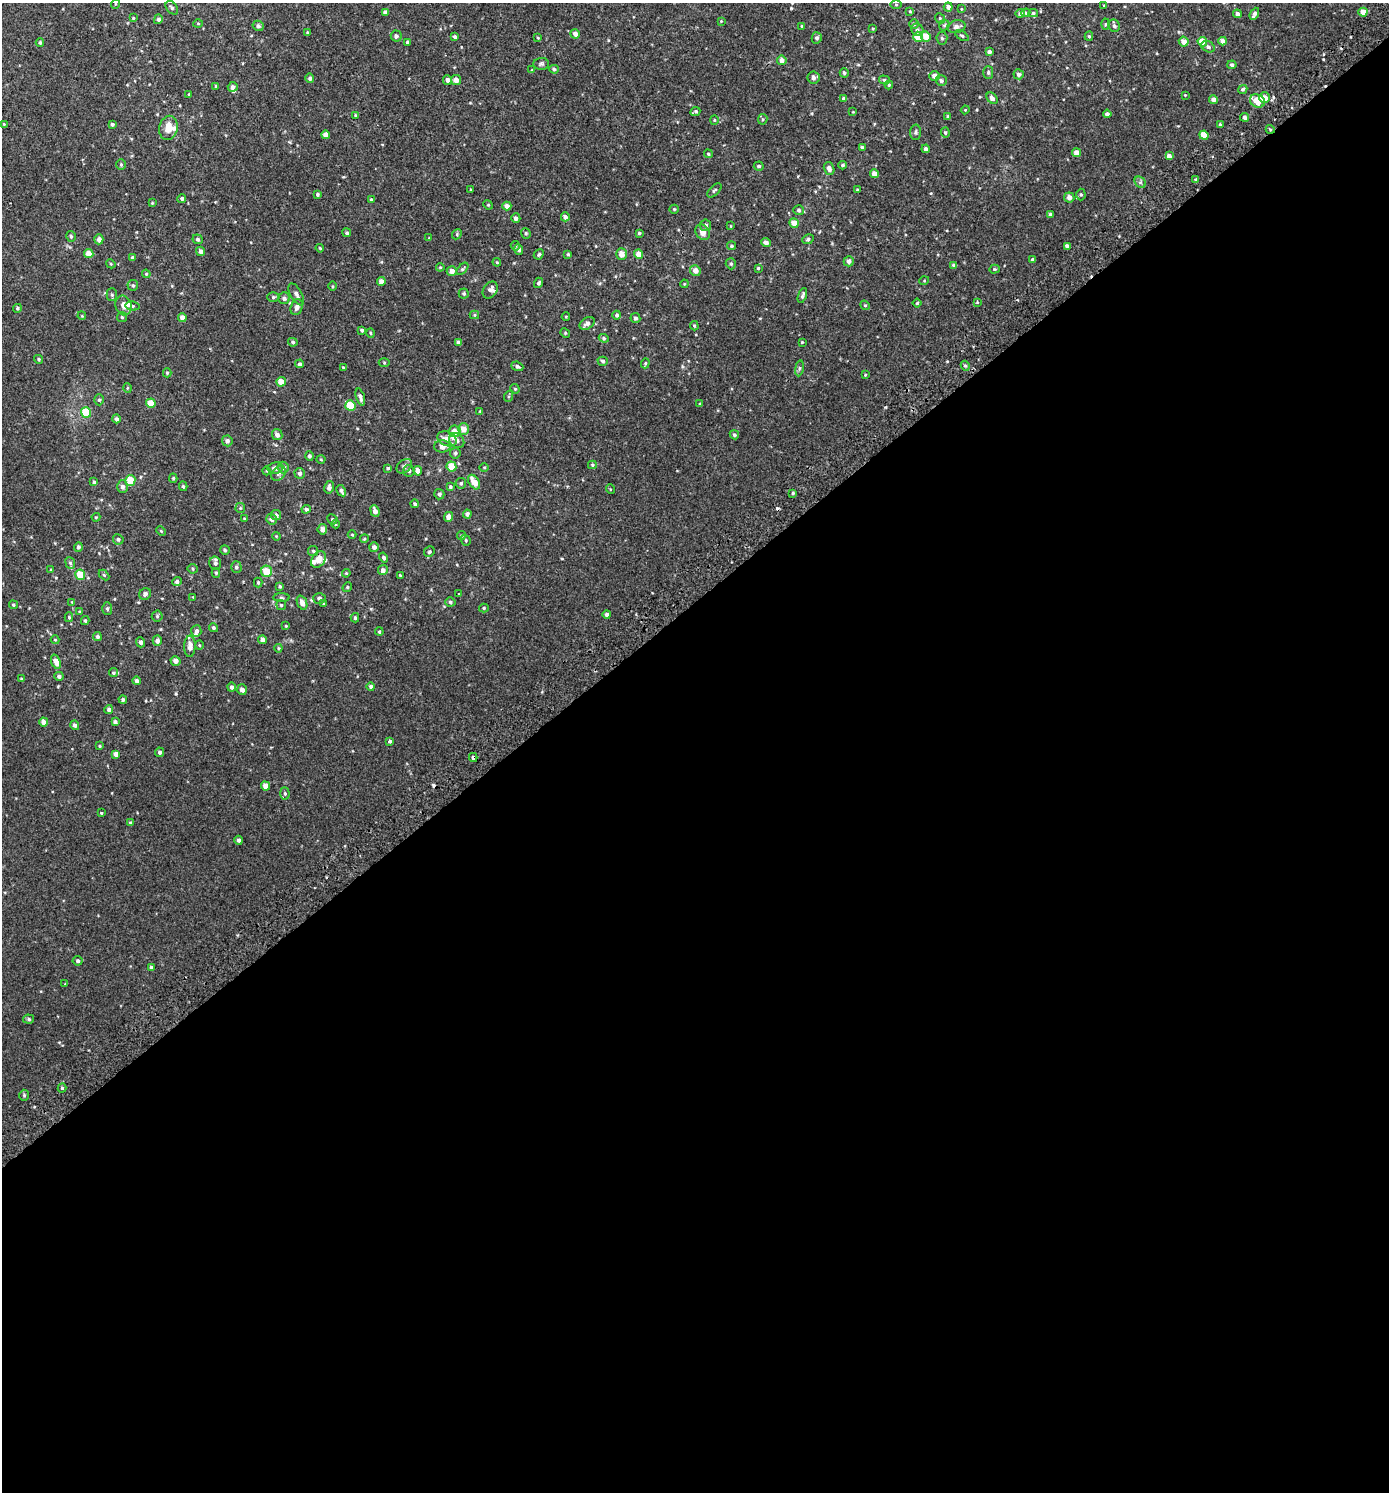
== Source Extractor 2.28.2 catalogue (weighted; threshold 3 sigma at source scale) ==
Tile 15 of 4 x 4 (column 3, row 4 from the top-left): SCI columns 3036-4422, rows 60-1549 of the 6007 x 6069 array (HDU 1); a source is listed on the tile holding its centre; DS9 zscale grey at full resolution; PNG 1391 x 1494 px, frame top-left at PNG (2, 3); each listed source drawn as its Kron ellipse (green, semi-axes under 4 px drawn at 4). Shown black and unused: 60% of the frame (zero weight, under 2 of 3 exposures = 3% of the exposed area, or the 3 px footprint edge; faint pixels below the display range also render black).
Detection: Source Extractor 2.28.2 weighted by HDU 2 'WHT'; one run over the whole footprint, this tile lists its part. Background 0.00218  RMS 0.0058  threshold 0.0262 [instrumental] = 3 sigma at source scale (4.5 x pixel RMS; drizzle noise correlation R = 1.50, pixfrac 1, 0.0396/0.0396 arcsec/px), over >= 5 px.
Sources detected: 367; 3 cosmic-ray / hot-pixel residue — neither listed nor drawn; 8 inside a brighter listed object's ellipse — not listed separately; the other 356 listed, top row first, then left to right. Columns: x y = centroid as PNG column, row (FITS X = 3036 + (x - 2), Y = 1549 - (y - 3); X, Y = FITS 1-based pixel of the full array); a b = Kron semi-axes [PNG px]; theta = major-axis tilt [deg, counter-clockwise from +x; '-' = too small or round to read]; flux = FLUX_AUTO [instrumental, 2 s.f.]
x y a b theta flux
115 4 5 3 - 0.49
896 5 5 3 - 0.63
1104 5 3 3 - 0.43
948 7 4 4 - 2.2
172 8 8 5 -52 1
961 9 3 3 - 0.4
910 11 4 3 - 0.5
385 12 4 4 - 1.6
1363 12 4 4 - 4.2
1020 13 5 4 - 1.4
1026 13 4 3 - 0.65
1033 13 5 4 - 0.76
1237 14 4 4 - 1.9
1254 14 6 4 64 1.9
133 18 4 4 - 0.54
940 18 5 4 - 0.75
158 19 5 4 - 1.4
721 21 3 3 - 0.41
198 23 5 3 - 0.5
914 24 4 4 - 0.87
1106 24 5 3 - 0.61
944 25 6 4 45 0.78
258 26 6 5 - 1.1
802 26 4 3 - 0.7
1114 26 6 5 - 1.2
956 27 9 6 13 2.6
873 28 4 3 - 0.44
917 30 6 6 - 1.4
307 32 4 4 - 0.51
575 34 4 4 - 2.4
396 36 5 5 - 1.7
926 36 5 5 - 6
962 36 8 4 -34 0.91
1089 36 5 4 - 0.81
455 37 4 4 - 1.1
918 37 5 5 - 7.5
538 38 4 3 - 0.46
817 38 5 5 - 1.4
942 38 6 5 - 1.1
1223 41 4 4 - 3.3
407 42 3 3 - 0.75
1184 42 5 5 - 3.7
1202 42 5 4 - 9.2
40 43 4 3 - 0.81
1208 47 7 5 -28 1.5
989 52 4 3 - 1.5
782 60 5 4 - 2.7
541 64 8 6 -2 1.2
1232 65 4 4 - 1.3
554 69 5 4 - 0.92
532 70 3 3 - 0.57
988 72 7 5 -90 0.91
844 73 4 4 - 0.94
1019 74 5 5 - 1.6
935 76 5 5 - 3.3
310 78 4 4 - 1.3
813 78 6 6 - 2.1
447 80 5 4 - 2.1
456 80 5 5 - 3.3
884 80 5 4 - 0.86
941 81 5 5 - 1.2
889 85 4 3 - 0.58
216 86 4 3 - 0.54
233 87 5 5 - 1.5
1243 89 5 4 - 0.9
189 94 3 3 - 0.58
1185 95 3 3 - 0.4
992 98 6 4 -46 2.5
1265 98 5 5 - 4.6
844 99 4 4 - 1.1
1213 99 4 4 - 2.2
1257 101 8 6 -27 11
965 110 4 3 - 0.46
695 112 5 3 - 0.98
853 112 4 2 - 0.39
1107 114 4 4 - 1.4
356 116 3 3 - 0.77
948 116 4 3 - 0.72
1245 117 4 4 - 1.7
763 119 5 4 - 0.71
714 120 4 4 - 0.54
4 124 3 3 - 0.42
112 124 4 4 - 1.1
1220 125 3 3 - 1.3
168 128 12 9 77 7.2
1270 129 4 3 - 0.59
915 132 7 5 89 1.2
945 133 5 4 - 0.86
325 135 4 4 - 2.8
1204 135 5 4 - 6.7
862 148 4 4 - 1.5
926 149 4 4 - 1.6
1077 153 4 4 - 3.9
708 154 4 4 - 0.73
1169 156 4 4 - 2.6
121 164 5 4 - 0.73
843 165 4 3 - 0.88
759 166 5 4 - 1
829 168 6 5 - 2.6
874 174 4 4 - 4
1196 180 4 3 - 1.4
1140 182 6 5 - 1.1
471 189 3 2 - 0.42
714 190 9 4 45 0.98
857 190 4 3 - 0.49
317 194 3 3 - 0.9
1081 194 6 4 -88 0.76
1069 197 5 5 - 2.9
182 198 4 4 - 0.93
371 199 4 3 - 0.6
152 203 3 3 - 0.54
488 205 5 4 - 0.63
507 206 4 4 - 2.4
674 209 4 4 - 0.63
799 210 5 5 - 1.1
1051 214 4 4 - 1.5
565 217 4 4 - 1.7
516 218 5 4 - 1.7
794 223 5 4 - 6.1
705 225 6 5 - 1.3
731 226 4 2 - 0.35
703 232 8 6 -53 3.2
347 233 4 4 - 0.92
526 233 5 4 - 0.82
639 233 3 3 - 0.74
457 234 5 4 - 0.76
71 236 5 4 - 1.1
429 238 3 3 - 0.4
99 239 5 4 - 2.7
198 239 5 4 - 1.1
808 239 6 5 - 0.92
766 243 5 4 - 2.2
515 246 4 4 - 0.77
732 246 4 4 - 0.82
1067 246 4 4 - 1.5
320 248 4 3 - 0.56
519 249 5 4 - 1.8
200 251 5 4 - 2
89 254 4 4 - 5.5
539 254 5 4 - 0.94
568 254 3 3 - 0.66
621 254 6 5 - 3.7
639 254 5 4 - 5.4
133 258 4 4 - 1.8
1032 260 4 4 - 1.1
849 261 5 5 - 2
497 262 4 4 - 0.59
111 264 5 3 - 0.56
731 264 5 5 - 0.91
954 265 4 4 - 1.4
440 267 4 4 - 0.51
758 268 4 4 - 0.67
462 269 7 4 48 0.85
994 269 5 4 - 0.69
452 271 5 5 - 2.9
695 271 5 5 - 2.9
146 274 4 4 - 0.65
924 281 5 3 - 0.46
381 282 4 4 - 3.3
539 283 5 4 - 1
684 284 4 3 - 0.45
133 285 5 5 - 0.95
332 286 5 3 - 0.55
490 290 9 6 55 2
296 294 12 5 -60 1.9
464 294 5 5 - 0.9
112 295 6 5 - 0.93
802 295 8 3 71 1.3
273 297 6 5 - 0.84
284 298 6 5 - 1.7
977 302 3 3 - 0.47
917 303 4 4 - 0.64
865 305 5 4 - 0.67
124 306 10 8 -73 4.3
133 306 7 4 -9 0.88
297 307 8 5 71 2.4
17 308 4 4 - 0.88
474 315 5 4 - 0.64
617 315 4 4 - 1.1
82 316 4 3 - 0.45
566 316 4 3 - 0.47
122 317 5 5 - 0.94
182 317 4 4 - 3.5
635 318 5 5 - 1.2
587 323 8 5 31 2.4
694 326 5 3 - 0.63
362 330 4 4 - 0.98
370 333 5 3 - 0.56
565 333 5 4 - 0.67
604 338 5 4 - 0.75
293 342 5 4 - 0.93
802 342 3 3 - 0.49
459 343 4 4 - 2
39 359 4 4 - 0.78
603 361 5 4 - 0.95
384 362 5 3 - 0.55
645 363 5 4 - 0.74
300 364 4 4 - 1.1
517 366 6 4 -22 1.1
965 366 5 4 - 0.9
343 367 4 3 - 0.42
799 368 8 4 82 1
167 373 4 4 - 0.68
865 375 4 3 - 0.54
281 382 5 4 - 7.2
127 388 5 3 - 0.48
515 389 5 4 - 0.64
509 396 5 3 - 0.66
360 397 9 4 -73 2
99 400 5 5 - 0.93
151 403 5 4 - 7
700 404 4 3 - 0.52
350 406 5 5 - 14
480 411 4 3 - 0.4
86 412 5 5 - 13
116 419 4 4 - 1.4
463 429 6 5 - 4.1
454 431 6 6 - 3.7
277 435 6 5 - 2.3
734 435 5 4 - 1
447 439 10 7 -22 4.4
227 441 5 5 - 1.8
457 441 8 6 -43 2.2
442 446 8 6 1 4.6
455 453 5 5 - 1.1
309 456 4 4 - 1.2
321 459 4 3 - 0.44
592 465 4 4 - 0.91
404 466 8 6 39 1.7
451 466 5 5 - 8.5
283 467 6 5 - 2.8
484 467 5 3 - 0.49
275 468 7 5 9 2.8
388 468 4 3 - 0.78
267 471 4 3 - 0.51
409 471 5 5 - 1.4
418 471 5 4 - 4
278 473 8 6 46 1.5
300 473 5 5 - 1.5
173 478 5 4 - 0.65
130 480 5 5 - 12
94 482 4 4 - 0.81
474 482 8 5 -58 6.8
461 483 5 5 - 0.89
183 486 5 3 - 0.79
122 487 6 5 - 1.7
329 487 6 4 79 1.6
450 487 4 4 - 0.74
610 489 5 3 - 0.44
341 491 6 4 -59 1.4
793 493 4 4 - 0.74
439 494 5 5 - 1.2
415 504 4 4 - 0.98
240 508 5 4 - 0.65
306 509 4 4 - 1.3
375 511 6 4 -68 2.6
467 514 4 4 - 1.6
276 515 5 5 - 1.9
96 517 4 4 - 0.52
449 517 5 4 - 2.8
244 519 4 3 - 0.48
271 519 5 5 - 1.7
332 519 5 5 - 0.91
336 524 4 4 - 0.57
322 529 5 4 - 2.4
161 531 5 3 - 0.54
352 535 4 4 - 0.55
461 535 4 4 - 0.64
276 536 4 3 - 0.45
118 539 5 5 - 1.1
364 539 4 3 - 0.51
466 540 6 4 -72 0.79
78 547 5 4 - 1.1
374 547 5 5 - 1.7
225 550 5 4 - 0.76
313 551 5 5 - 0.84
429 552 5 5 - 0.93
384 558 5 4 - 1.2
318 559 9 6 54 5.5
70 563 6 4 -66 1
215 563 6 6 - 1.7
236 567 6 5 - 1.3
192 569 5 5 - 0.75
51 570 4 3 - 0.48
383 570 5 5 - 2.3
266 571 5 5 - 9.1
216 573 5 4 - 0.79
346 573 4 3 - 0.49
80 575 5 5 - 14
104 575 6 4 -45 0.68
400 575 3 3 - 0.46
177 582 4 4 - 1.5
258 582 5 4 - 0.76
280 586 4 3 - 0.72
347 587 5 4 - 0.73
145 594 6 5 - 1.6
459 594 3 2 - 0.81
193 597 4 4 - 0.4
281 598 8 4 -1 0.81
319 598 6 5 - 1.6
72 602 4 4 - 0.42
450 602 5 4 - 1.1
302 603 7 5 -69 3.7
324 604 4 3 - 0.54
13 605 5 4 - 0.71
281 605 5 5 - 0.81
484 608 5 4 - 0.64
107 609 6 5 - 0.93
79 612 4 3 - 0.54
607 614 4 4 - 1.6
157 616 5 5 - 0.86
69 617 5 4 - 0.76
355 618 4 3 - 0.94
85 621 4 3 - 0.79
286 626 4 3 - 0.43
214 628 4 4 - 1.1
196 631 6 5 - 1.6
379 632 4 3 - 0.72
97 636 4 4 - 0.96
55 640 4 4 - 0.56
263 640 4 4 - 2.7
157 641 5 4 - 2
141 642 5 4 - 1.6
199 645 5 3 - 0.49
190 646 10 5 88 3.6
278 648 4 4 - 0.53
175 661 5 5 - 2.6
56 662 7 4 -69 5.3
113 673 4 4 - 0.84
59 676 4 4 - 1.4
21 679 4 3 - 0.57
137 681 4 4 - 1.5
371 686 4 4 - 1.4
232 687 4 4 - 1.8
242 690 5 5 - 2.5
123 700 4 4 - 0.94
109 709 4 4 - 1.6
44 722 4 4 - 3.4
115 722 4 4 - 1.5
75 725 5 4 - 1.5
390 741 4 3 - 0.82
100 746 3 3 - 0.55
160 752 4 4 - 1.4
116 754 4 4 - 2.3
473 757 4 4 - 3.2
265 786 4 4 - 4.3
285 793 6 4 -87 0.92
101 813 3 3 - 0.79
130 823 4 3 - 0.77
239 840 4 4 - 1.5
78 961 5 5 - 1.2
151 967 4 4 - 1.4
65 984 3 3 - 0.34
29 1019 5 4 - 1
62 1088 4 4 - 0.9
24 1095 5 4 - 0.85
Overlapping masked pixels (flux is a lower limit): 2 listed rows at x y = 1270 129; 473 757